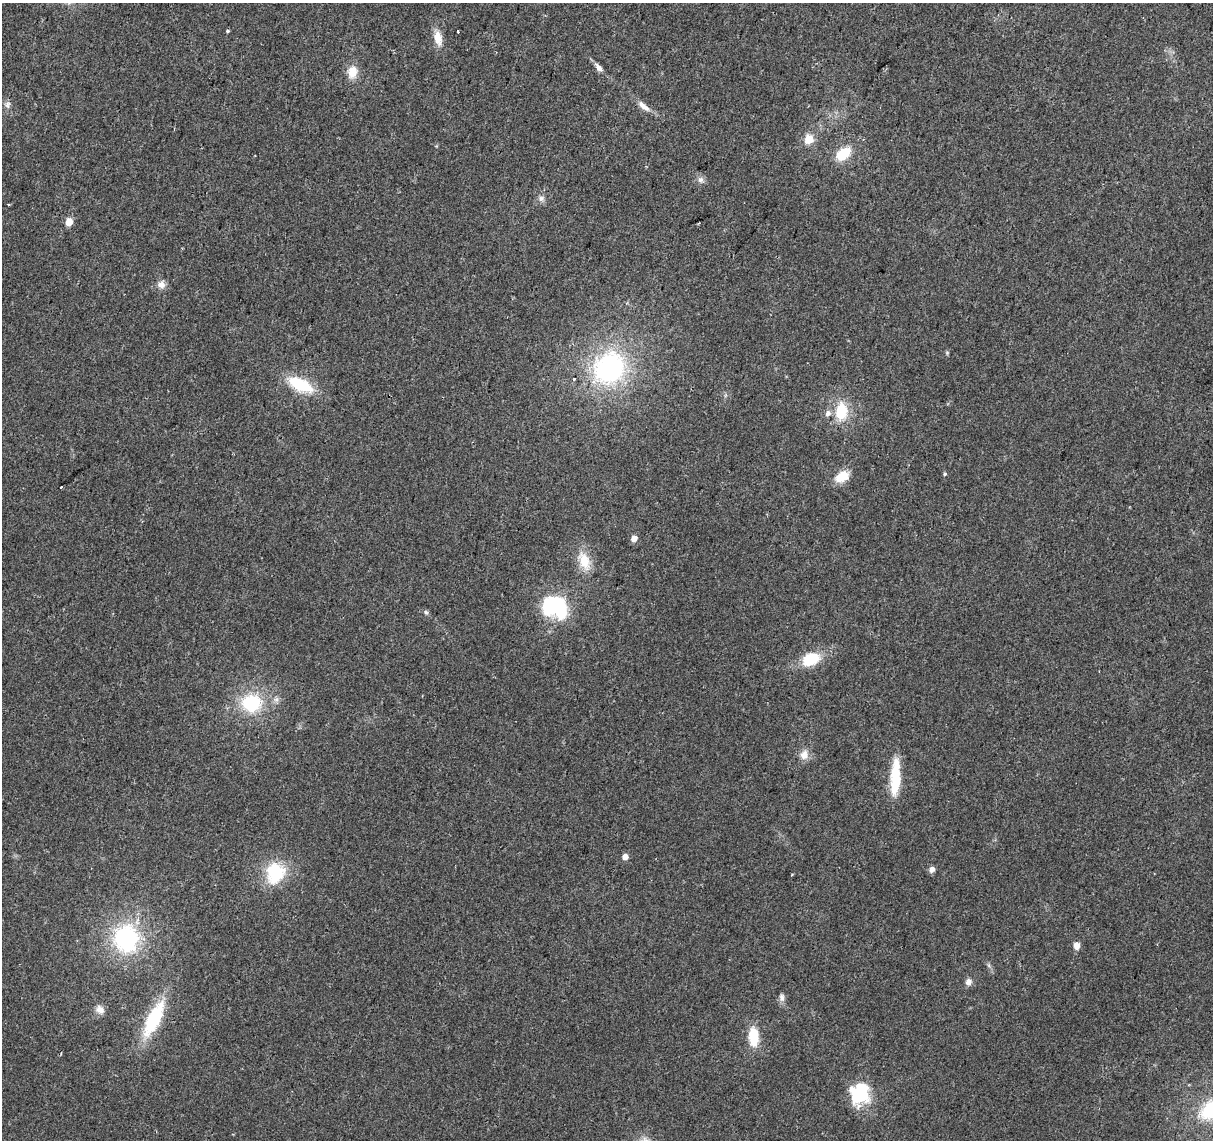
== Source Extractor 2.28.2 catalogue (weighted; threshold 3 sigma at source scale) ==
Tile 10 of 4 x 4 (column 2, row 3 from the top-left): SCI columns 1212-2422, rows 1363-2500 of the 4851 x 5061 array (HDU 1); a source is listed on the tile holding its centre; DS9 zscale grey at full resolution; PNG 1215 x 1142 px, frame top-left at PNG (2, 3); no overlay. Shown black and unused: <1% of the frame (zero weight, under 2 of 3 exposures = <1% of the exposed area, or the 3 px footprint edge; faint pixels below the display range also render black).
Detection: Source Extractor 2.28.2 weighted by HDU 2 'WHT'; one run over the whole footprint, this tile lists its part. Background 0.0399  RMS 0.0058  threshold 0.0263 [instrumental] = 3 sigma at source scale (4.5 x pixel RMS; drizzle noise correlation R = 1.50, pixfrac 1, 0.0396/0.0396 arcsec/px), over >= 5 px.
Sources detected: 45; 2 inside a brighter object's white glare — not listed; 2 inside a brighter listed object's ellipse — not listed separately; the other 41 listed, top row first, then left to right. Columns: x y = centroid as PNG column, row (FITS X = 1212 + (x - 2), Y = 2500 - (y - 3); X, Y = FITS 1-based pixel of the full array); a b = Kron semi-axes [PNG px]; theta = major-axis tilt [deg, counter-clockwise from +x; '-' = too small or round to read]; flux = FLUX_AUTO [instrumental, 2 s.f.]
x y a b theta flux
228 31 3 3 - 2
458 31 3 2 - 0.93
438 38 18 9 -81 7.2
599 67 13 6 -51 3
352 72 14 11 84 8.6
7 105 10 7 67 2.3
643 106 20 7 -40 5
809 139 5 5 - 28
843 154 15 10 38 17
700 180 9 8 - 2.5
541 198 9 8 - 2.3
8 204 4 3 - 0.51
69 222 5 5 - 13
161 284 11 10 - 3.8
947 353 6 4 -48 0.69
609 368 42 36 48 95
300 385 27 12 -25 28
841 411 21 14 85 19
945 474 4 4 - 0.92
842 476 15 10 33 12
61 487 3 3 - 2.4
634 538 5 4 - 6.1
584 561 24 13 -71 12
558 609 34 23 -62 37
426 612 7 5 -66 1.1
811 659 18 12 21 20
252 703 25 22 8 34
804 755 13 11 76 5.1
895 777 43 11 87 23
625 857 5 5 - 5.1
932 869 6 6 - 3.1
275 873 25 21 80 30
126 938 30 27 90 65
1077 946 9 7 -89 3.7
968 982 9 7 71 3
782 997 11 6 -80 2.4
100 1010 13 9 -50 3.8
153 1019 40 14 64 40
753 1037 22 11 -87 16
862 1091 29 20 -67 27
1212 1110 27 17 30 41
Isophote crosses this tile's border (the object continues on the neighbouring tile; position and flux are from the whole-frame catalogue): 1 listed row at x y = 1212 1110